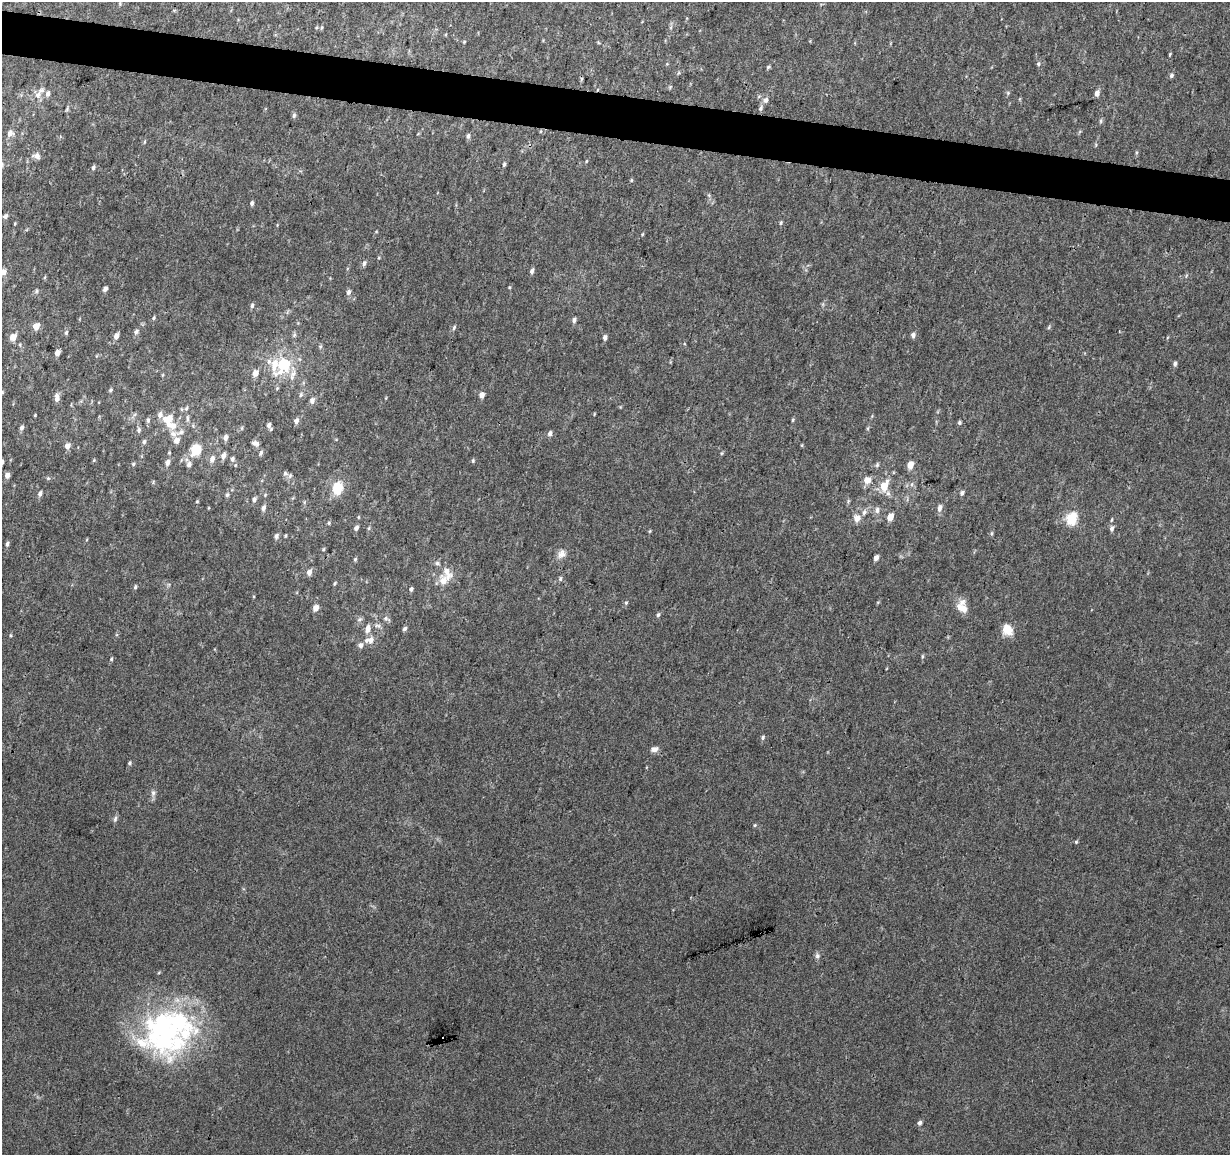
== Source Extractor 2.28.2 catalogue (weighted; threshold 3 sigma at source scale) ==
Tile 11 of 4 x 4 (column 3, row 3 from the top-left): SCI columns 2464-3691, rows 1438-2590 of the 4918 x 5121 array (HDU 1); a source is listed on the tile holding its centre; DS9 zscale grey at full resolution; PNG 1232 x 1157 px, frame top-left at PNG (2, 2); no overlay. Shown black and unused: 4% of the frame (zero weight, under 3 of 4 exposures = <1% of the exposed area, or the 3 px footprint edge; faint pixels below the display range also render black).
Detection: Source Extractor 2.28.2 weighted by HDU 2 'WHT'; one run over the whole footprint, this tile lists its part. Background 0.0277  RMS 0.0038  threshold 0.0169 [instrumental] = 3 sigma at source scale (4.5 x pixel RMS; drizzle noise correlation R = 1.50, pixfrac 1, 0.0396/0.0396 arcsec/px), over >= 5 px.
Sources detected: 176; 1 inside a brighter object's white glare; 1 cosmic-ray / hot-pixel residue — not listed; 18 inside a brighter listed object's ellipse — not listed separately; the other 156 listed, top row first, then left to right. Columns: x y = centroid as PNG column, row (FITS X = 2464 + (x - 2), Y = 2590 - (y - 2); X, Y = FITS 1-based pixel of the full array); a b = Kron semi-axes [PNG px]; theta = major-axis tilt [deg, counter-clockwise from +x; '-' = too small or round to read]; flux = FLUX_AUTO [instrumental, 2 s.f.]
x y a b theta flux
322 27 5 3 - 0.41
464 42 4 4 - 0.38
1170 54 3 3 - 0.35
1039 64 5 5 - 0.59
768 67 6 4 43 0.52
1171 75 5 5 - 0.79
581 79 6 4 88 0.48
670 87 5 5 - 0.47
48 93 8 6 77 1.4
1008 93 6 5 - 0.59
1097 93 5 4 - 2.2
38 95 9 8 - 2.2
766 100 7 6 - 1.4
761 108 8 5 65 0.94
67 109 6 4 49 0.51
294 115 7 5 75 0.82
1101 121 6 4 89 0.57
10 133 9 8 - 2.1
468 136 7 4 82 0.9
144 142 5 3 - 0.41
36 156 10 7 -12 1.8
586 161 5 3 - 0.36
2 164 9 4 -79 0.74
504 164 6 4 88 0.62
93 168 6 4 70 0.88
631 180 5 3 - 0.39
252 203 5 4 - 0.85
5 216 7 6 - 1.1
781 223 7 3 83 0.51
364 263 7 5 71 1.1
532 271 6 5 - 1.1
3 272 6 5 - 3.1
1186 276 6 3 72 0.43
45 277 5 3 - 0.41
105 289 5 4 - 1.3
36 291 6 5 - 0.64
349 292 7 5 68 1.2
252 306 7 5 85 0.76
154 318 5 4 - 0.51
574 320 6 5 - 1.1
36 326 5 5 - 5
1049 327 6 4 71 0.48
454 328 7 4 64 0.67
136 332 7 5 69 1
66 333 6 5 - 0.68
294 335 6 5 - 0.72
913 335 6 6 - 1.2
116 336 6 5 - 1.9
13 337 5 4 - 5.7
605 337 5 4 - 1.3
320 347 6 5 - 0.58
57 353 5 4 - 2.3
1175 364 6 4 81 0.92
284 365 19 18 - 16
255 373 6 5 - 3.1
162 375 5 3 - 0.34
111 390 6 4 43 0.6
301 395 8 4 70 0.72
482 395 6 5 - 2
57 398 10 6 90 2
312 401 8 6 70 1.4
594 414 5 3 - 0.29
35 415 3 3 - 0.29
168 419 19 15 -1 6.4
187 419 12 4 -90 1
148 420 8 5 80 0.79
793 420 5 4 - 0.45
296 421 6 5 - 1.5
959 423 5 5 - 0.63
269 425 6 5 - 1
22 428 6 5 - 1.1
242 428 6 4 89 0.44
139 430 7 6 - 0.99
550 433 7 5 62 1.2
173 434 10 8 -33 2
225 438 6 5 - 1.5
176 440 6 5 - 2.6
144 442 6 5 - 0.79
255 443 9 5 -18 1.3
67 446 7 6 - 1.9
196 450 10 9 - 8.8
261 453 7 5 70 0.84
722 453 6 3 71 0.42
223 456 8 5 75 1.6
212 459 9 6 70 1.7
232 459 7 6 - 1.1
94 460 5 3 - 0.39
473 461 6 4 72 0.53
2 462 5 4 - 0.74
167 463 7 6 - 1.5
133 464 5 5 - 0.55
189 464 7 5 78 1.3
877 465 6 5 - 0.61
910 465 5 4 - 5.5
285 473 7 6 - 0.83
7 475 6 5 - 1.7
48 478 5 5 - 0.54
868 480 8 7 - 3.4
884 486 10 6 65 7.2
337 488 15 12 76 7.9
40 493 6 4 63 1.2
962 493 6 4 56 0.91
227 495 6 4 73 0.69
254 499 6 5 - 1
197 501 4 3 - 0.31
263 508 7 5 71 1.2
939 508 10 6 78 1.5
877 510 9 5 89 1.3
864 512 8 6 63 1.4
890 517 6 5 - 4
857 518 8 7 - 3
1071 519 6 5 - 35
1111 520 7 3 71 0.44
329 523 5 4 - 0.48
356 528 6 5 - 1.3
369 528 6 3 71 0.51
1112 528 7 5 86 1.1
650 531 6 4 87 0.37
991 533 5 3 - 0.49
285 535 4 3 - 0.42
276 536 6 5 - 1.2
7 544 5 4 - 0.84
323 549 5 4 - 0.49
561 554 12 10 66 2.5
876 558 5 4 - 2
355 559 5 4 - 0.58
309 572 7 5 70 1.8
447 573 21 10 -72 4.3
560 579 7 5 78 0.71
335 583 5 4 - 0.5
135 587 6 4 72 0.57
411 589 6 4 67 0.78
626 603 5 4 - 0.46
316 608 6 5 - 3
962 608 16 10 -32 4
658 615 6 4 72 0.67
359 619 8 4 9 0.68
386 619 10 6 -23 1
377 625 9 5 -12 1.1
368 629 11 6 74 2.3
405 629 5 4 - 0.89
1007 630 15 12 -60 4.6
371 640 9 8 - 2.3
361 645 8 6 82 1.3
922 656 5 3 - 0.45
111 659 5 4 - 0.48
763 737 6 5 - 0.73
654 749 10 6 12 1.7
130 763 5 4 - 0.6
153 793 8 6 90 1.1
115 819 9 5 78 0.92
755 825 5 4 - 0.43
1076 842 4 4 - 0.44
817 956 7 6 - 1
167 1035 71 49 78 72
920 1123 6 5 - 1
Isophote crosses this tile's border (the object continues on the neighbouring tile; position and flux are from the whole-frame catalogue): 4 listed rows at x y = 2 164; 5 216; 3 272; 2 462